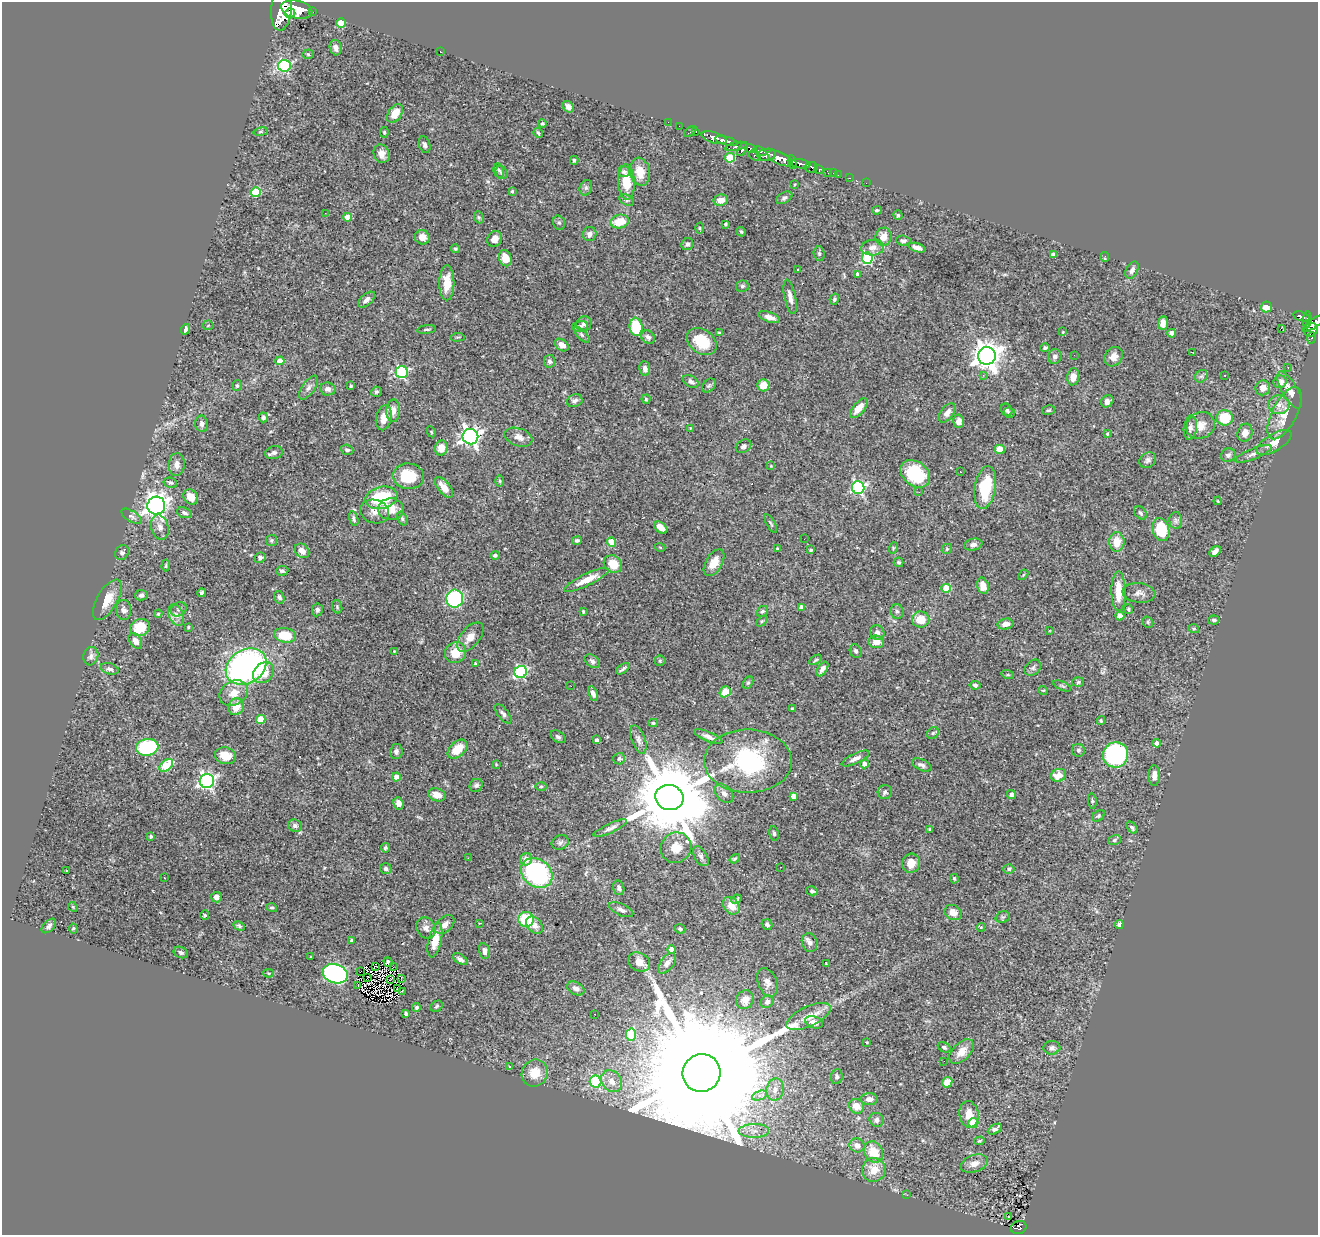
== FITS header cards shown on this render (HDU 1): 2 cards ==
NAXIS1  =                 1316
NAXIS2  =                 1233

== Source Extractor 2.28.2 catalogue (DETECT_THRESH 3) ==
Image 1316 x 1233 px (HDU 1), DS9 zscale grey, 1 PNG px = 1 image px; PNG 1320 x 1237 px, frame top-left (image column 1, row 1233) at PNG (2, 2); each listed source drawn as its Kron ellipse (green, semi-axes under 4 px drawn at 4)
Background 0.753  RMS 0.028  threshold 0.0838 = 3 sigma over >= 5 px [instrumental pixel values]
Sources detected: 425; all 425 listed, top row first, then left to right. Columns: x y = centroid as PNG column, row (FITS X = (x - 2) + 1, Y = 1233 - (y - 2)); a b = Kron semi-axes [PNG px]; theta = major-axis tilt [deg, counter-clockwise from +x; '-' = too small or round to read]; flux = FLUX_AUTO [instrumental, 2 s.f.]
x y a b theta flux
282 9 22 10 84 5700
297 9 16 8 -12 3800
312 12 3 3 - 72
290 13 5 4 - 920
341 23 5 4 - 57
336 48 8 6 -74 9.2
440 51 3 2 - 2.3
308 54 5 5 - 2.9
284 66 6 6 - 270
568 107 6 5 - 8.2
395 113 10 6 56 29
668 122 2 2 - 11
542 124 4 4 - 2.4
679 126 2 2 - 9.6
261 132 7 3 9 2.3
384 132 5 4 - 2.1
690 132 7 3 38 37
696 132 3 3 - 33
538 133 5 3 - 2.6
714 138 13 5 -17 1400
726 141 11 4 -15 1100
425 145 8 5 -72 5.2
736 146 11 3 11 350
751 148 6 4 -12 450
742 149 7 4 60 490
760 151 7 3 -25 310
382 154 9 7 -70 13
755 155 6 4 -34 210
767 155 9 6 7 840
730 158 5 5 - 88
780 158 13 6 -24 2000
574 160 4 4 - 2.4
792 162 6 4 -80 550
800 164 10 4 -9 920
811 167 6 5 - 270
499 170 7 5 -76 3.9
819 170 5 3 - 150
624 171 6 5 - 4.4
640 172 14 10 -79 27
828 172 4 3 - 35
502 173 7 5 -63 4.6
833 173 2 2 - 7.4
838 175 3 2 - 8.3
849 178 3 2 - 16
626 182 18 8 -88 45
866 183 2 2 - 7.3
795 184 3 2 - 1.5
586 188 8 6 69 4.7
512 191 4 4 - 2.3
256 192 5 5 - 85
784 198 9 5 28 4.4
627 200 7 5 -27 4.2
721 200 7 5 11 18
877 210 5 3 - 2.7
325 213 2 2 - 16
898 215 4 4 - 2.3
347 217 4 4 - 23
479 217 6 4 -68 2.8
620 222 9 6 10 39
559 223 7 5 -73 3.7
726 224 3 3 - 2.6
699 228 5 3 - 2
741 232 5 4 - 3.2
589 234 7 7 - 7.1
422 237 7 7 - 13
884 237 9 8 - 18
495 239 8 7 - 12
903 240 7 5 -5 4.5
687 244 6 5 - 5.6
873 248 11 8 5 12
917 248 9 4 -17 9.3
455 249 5 4 - 2.8
819 254 7 5 -87 4
1053 255 4 4 - 9.7
1105 257 5 3 - 2.3
505 258 8 6 -71 26
867 258 6 5 - 160
798 269 3 2 - 1.2
1132 270 9 6 65 7.2
858 275 4 4 - 7.3
447 283 17 7 90 34
742 286 6 5 - 4
790 297 17 5 -78 12
834 299 6 4 75 3.7
366 300 10 5 41 7.7
1266 307 5 5 - 30
1301 316 8 4 -16 230
769 317 11 5 -19 12
1307 320 8 4 85 170
1163 323 7 5 83 10
1314 323 13 4 34 720
584 324 8 7 - 7.4
208 325 5 5 - 2.4
580 326 8 5 11 5.5
636 327 9 6 -83 92
1281 328 2 2 - 590
186 329 5 4 - 5.6
427 329 9 3 7 3.1
1311 330 7 6 - 380
1063 332 3 2 - 1.9
719 333 4 3 - 3
1172 333 4 4 - 12
582 335 10 4 -45 4.5
457 337 7 3 5 2
648 337 7 6 - 6.2
1312 338 6 3 72 35
702 341 16 11 -36 58
562 345 7 5 -37 16
1045 348 4 4 - 3.2
1193 352 3 2 - 1.2
1074 355 2 2 - 1.9
987 356 9 9 - 2100
1055 356 7 6 - 6.8
1114 357 10 8 52 13
280 361 4 4 - 20
549 361 6 5 - 4.4
1288 367 2 2 - 1.1
645 369 7 5 -84 7.4
402 372 6 6 - 260
983 375 3 3 - 3.4
1225 375 3 2 - 1.7
1201 376 7 5 42 3.6
1073 377 8 6 81 17
691 381 8 5 -28 7.6
1280 382 7 6 - 15
763 385 6 6 - 25
237 386 5 4 - 2.9
351 386 3 3 - 1.9
709 386 8 5 47 3.7
309 388 14 6 55 8.2
1263 388 7 7 - 15
328 389 8 6 -6 7.5
1290 390 21 7 -61 17
376 392 5 5 - 3.3
646 399 4 4 - 2.6
575 401 8 6 18 6.7
1107 401 7 5 40 8
1279 405 10 9 - 14
859 408 12 6 50 23
1007 410 6 5 - 4.7
1049 410 6 4 15 3.4
393 411 11 7 89 12
947 413 11 6 52 11
1009 413 5 5 - 3.6
1284 413 28 12 63 36
263 417 5 4 - 4.3
384 418 13 7 78 18
1225 418 8 7 - 61
959 421 6 5 - 8.7
202 424 8 6 -79 6
1201 425 15 12 32 22
690 428 4 4 - 1.4
1190 428 12 6 83 8.5
431 432 6 4 -61 2
1245 433 9 7 74 14
1107 434 3 3 - 2.2
470 437 8 7 - 880
518 437 14 8 -19 14
1274 442 20 8 31 22
743 446 8 6 33 5
441 448 7 6 - 22
1000 449 5 4 - 37
347 450 6 5 - 4.3
274 453 9 6 10 5.6
1254 454 19 5 22 9.1
1228 455 7 6 - 6.1
1148 460 9 7 31 5.8
177 464 11 8 86 11
771 466 3 3 - 1.2
960 472 2 2 - 1
915 474 16 12 -37 120
408 476 15 13 -5 60
500 481 6 4 -89 2.1
170 483 7 5 -13 3.3
444 487 12 6 -51 18
985 487 21 10 80 89
858 488 6 6 - 320
919 492 3 2 - 2.8
191 497 8 6 -50 21
381 498 16 11 12 110
1218 501 4 3 - 1.7
156 506 9 8 - 1100
391 509 13 11 3 30
375 511 15 11 -18 16
184 513 7 5 -20 4.8
1140 513 8 5 -49 4.2
131 516 11 5 -32 5.8
354 519 8 4 -76 4.5
402 519 7 4 -64 3.2
1176 520 8 6 -89 5.4
771 524 10 3 -61 3.2
160 527 13 8 -75 10
661 527 7 5 -39 15
1161 529 12 8 -76 76
804 539 2 2 - 2.9
271 540 6 5 - 3.2
577 540 5 4 - 4.3
612 542 5 4 - 42
1117 542 10 7 -90 31
973 545 9 6 11 7.4
660 547 5 3 - 1.5
893 548 6 3 72 1.7
778 549 3 3 - 4.3
947 549 5 4 - 2.7
811 550 3 3 - 3.4
302 551 8 6 -45 16
1215 551 6 4 43 7.2
122 552 8 6 56 6.1
495 555 5 4 - 3.8
260 558 5 5 - 5.1
899 562 5 4 - 3.1
714 563 15 8 59 23
613 564 10 8 -42 34
166 566 6 4 87 2.4
282 571 6 4 4 4
1023 575 6 3 46 2.3
586 580 25 6 26 29
983 586 8 5 -77 18
946 588 5 4 - 52
1119 591 20 7 -89 38
202 593 4 3 - 3.2
1139 593 16 9 -7 12
141 595 6 5 - 5.5
279 597 6 5 - 4.9
455 599 9 8 - 280
107 600 22 10 60 31
337 607 7 5 -72 2.8
801 607 4 4 - 9.5
179 609 8 6 31 5.6
1129 609 5 4 - 2.9
124 610 10 7 -86 7.9
317 610 6 5 - 5
583 611 4 3 - 2.3
762 611 6 5 - 3.5
897 611 7 6 - 5.3
158 614 4 4 - 1.9
176 615 11 7 -67 9.4
1120 616 4 4 - 11
921 619 8 8 - 29
1214 620 6 4 -5 4.2
762 621 6 4 44 2.6
1148 622 6 5 - 3
1006 624 8 5 10 11
140 627 10 8 20 52
188 627 4 3 - 1.9
1194 629 5 3 - 2
1049 630 3 3 - 3.4
877 633 8 7 - 9
285 635 11 7 -9 51
470 637 17 9 50 18
135 641 8 5 -56 13
876 642 8 6 -4 18
394 651 3 2 - 1.5
856 651 7 5 -65 4.7
455 653 11 10 - 31
91 656 9 7 73 7.7
816 660 7 3 33 2.5
592 661 8 6 -36 5.4
660 661 5 5 - 2.6
476 664 4 4 - 3.4
246 667 21 17 31 600
1033 668 9 7 45 5.5
110 669 9 5 -17 6.2
623 669 8 3 35 4.4
822 669 8 4 56 7.6
521 672 6 6 - 240
264 673 12 9 43 33
1008 675 6 4 -18 2.5
1078 682 6 5 - 3.1
748 683 7 4 61 3
975 685 5 4 - 4.2
571 686 2 2 - 2.1
1062 686 9 3 -25 2.7
1043 690 5 3 - 1.4
725 692 6 5 - 31
234 693 15 12 32 26
593 694 8 4 -67 8.1
236 707 9 7 62 24
792 708 3 3 - 2.3
503 714 11 5 -52 6.1
261 719 4 4 - 47
1101 721 4 4 - 1.9
653 723 5 4 - 2.9
933 733 6 5 - 3.4
558 737 8 5 -33 4.5
708 737 15 5 -22 10
597 740 4 4 - 4.4
638 740 15 6 -71 8.6
1157 743 4 4 - 9.6
147 747 11 8 8 150
457 749 11 7 42 35
1078 750 6 6 - 4.9
396 751 7 6 - 5.1
1116 755 13 12 - 260
225 756 10 8 -14 31
619 758 6 5 - 3.8
855 759 15 5 25 9.5
748 761 44 31 0 220
496 764 4 3 - 1.5
865 764 4 4 - 11
166 765 8 5 39 67
922 765 10 5 -25 6.7
1059 775 8 6 18 25
1154 775 10 5 90 12
396 777 4 4 - 20
207 781 7 7 - 480
476 785 7 6 - 5.4
541 786 6 4 1 2.3
885 792 7 7 - 5.8
724 793 11 7 -48 9.2
437 795 9 6 -18 16
1012 795 5 4 - 8.6
793 796 4 4 - 14
669 797 14 12 -18 28000
1092 801 8 4 -82 2.5
399 804 6 5 - 11
1098 816 7 5 42 3.2
295 826 7 6 - 5.9
610 828 18 4 25 7.7
1132 828 7 4 -48 4.5
930 829 4 3 - 2.4
774 833 7 5 -78 3.3
151 836 3 3 - 4.3
1115 840 6 5 - 3.3
560 843 9 7 21 5.7
385 848 5 4 - 3.4
676 848 16 15 - 32
701 856 11 6 -60 6.2
468 858 3 2 - 5.1
526 859 6 6 - 17
735 859 6 3 33 2.4
911 863 10 8 67 22
780 867 3 2 - 1.6
386 869 6 5 - 4.6
1009 869 5 4 - 3.2
66 871 3 3 - 5.7
537 873 17 13 -38 260
164 878 3 2 - 3.1
954 879 5 4 - 2.4
619 888 7 5 -75 5.8
812 891 6 4 -14 3.9
216 897 5 5 - 8.2
736 899 5 4 - 3.4
731 906 10 7 -48 23
73 907 5 4 - 2.1
272 908 5 4 - 2.9
621 910 13 6 -23 8.2
953 912 9 7 -29 17
205 915 5 4 - 2.4
1003 917 7 5 19 3.6
526 919 8 7 - 86
480 923 3 2 - 1.1
767 924 5 5 - 4.1
445 925 11 7 42 12
535 925 10 7 -47 13
1119 925 4 3 - 9.6
49 926 9 5 45 5.3
239 926 6 4 -29 3.5
981 927 4 3 - 1.6
426 928 11 9 -61 10
73 929 5 4 - 2.4
680 929 5 4 - 3.6
352 940 3 3 - 3.5
435 940 17 6 78 31
810 943 9 7 -70 7.2
671 950 4 4 - 22
484 951 8 5 -77 8.1
181 952 7 5 -23 3.9
311 957 3 2 - 2
460 959 8 4 -33 5.9
388 962 5 3 - 2.3
639 962 11 9 -29 16
667 963 12 6 52 8.7
826 964 3 2 - 1.2
375 966 3 2 - 1.1
393 967 3 2 - 1.5
360 972 2 2 - 1.4
268 973 5 4 - 2
335 974 13 9 -18 460
368 978 3 2 - 1.7
391 979 3 2 - 1.1
401 979 4 2 - 1.5
767 982 15 9 -67 12
358 985 3 2 - 1.5
576 988 9 6 -28 9.4
397 989 2 2 - 1.5
402 991 3 2 - 7.2
745 1000 10 8 59 14
767 1002 7 6 - 5.3
437 1006 6 5 - 3.5
416 1007 4 4 - 3.2
406 1013 4 3 - 4.3
594 1014 2 2 - 1
808 1016 24 10 25 27
814 1022 9 6 -20 12
631 1035 6 5 - 79
867 1042 3 2 - 1.3
944 1047 7 4 -31 4.2
1052 1048 8 6 3 6
962 1052 15 8 45 19
944 1061 2 2 - 2.3
509 1067 3 3 - 6.9
535 1073 14 13 - 29
702 1073 19 18 - 140000
837 1077 7 5 82 4.8
612 1081 12 9 -51 20
596 1082 6 5 - 180
947 1082 5 5 - 24
775 1089 11 8 78 14
759 1095 8 4 18 6.6
869 1099 8 6 1 11
856 1106 8 7 - 20
969 1114 13 9 -81 24
877 1120 7 7 - 7.3
973 1123 5 5 - 56
995 1129 8 4 27 5.8
754 1131 15 7 1 16
979 1141 5 4 - 2.7
857 1145 7 7 - 12
874 1152 11 9 -57 42
974 1164 14 8 19 14
874 1170 12 11 - 30
907 1195 3 2 - 1.9
1008 1217 2 2 - 2.3
1019 1227 8 6 21 150
At the frame edge (FLAGS 8, measured only in part): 2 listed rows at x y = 282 9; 1314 323